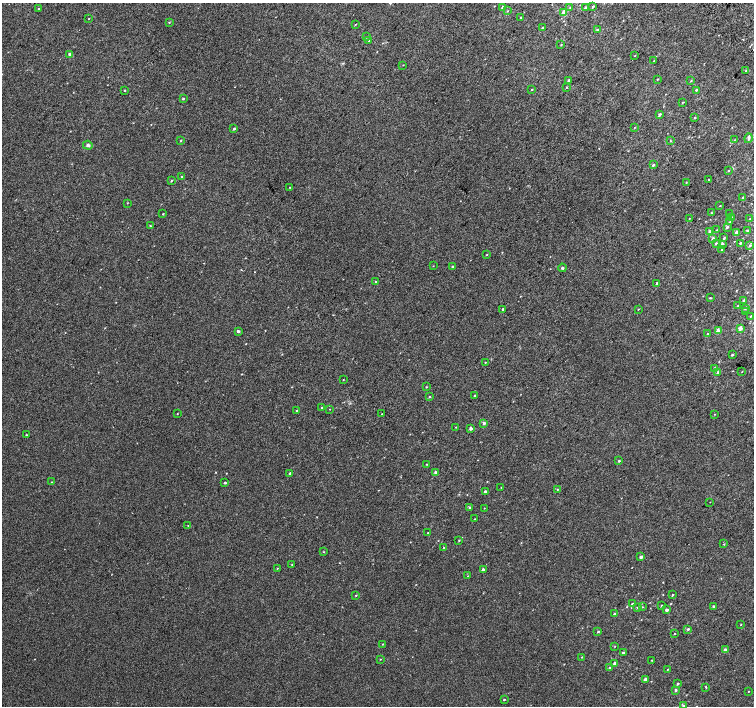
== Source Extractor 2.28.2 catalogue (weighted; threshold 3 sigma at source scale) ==
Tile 10 of 4 x 4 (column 2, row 3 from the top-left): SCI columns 1537-3039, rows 1673-3079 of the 6074 x 6091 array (HDU 1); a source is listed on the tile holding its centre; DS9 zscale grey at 2 x 2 block average (1 PNG px = mean of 2 x 2 image px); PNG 756 x 708 px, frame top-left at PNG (2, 3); each listed source drawn as its Kron ellipse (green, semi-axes under 4 px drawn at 4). Shown black and unused: <1% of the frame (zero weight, under 2 of 3 exposures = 2% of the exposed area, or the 3 px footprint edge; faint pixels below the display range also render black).
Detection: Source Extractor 2.28.2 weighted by HDU 2 'WHT'; one run over the whole footprint, this tile lists its part. Background 0.0071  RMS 0.0071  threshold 0.032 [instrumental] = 3 sigma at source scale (4.5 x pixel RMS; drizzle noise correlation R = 1.50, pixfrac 1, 0.0396/0.0396 arcsec/px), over >= 5 px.
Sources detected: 160; all 160 listed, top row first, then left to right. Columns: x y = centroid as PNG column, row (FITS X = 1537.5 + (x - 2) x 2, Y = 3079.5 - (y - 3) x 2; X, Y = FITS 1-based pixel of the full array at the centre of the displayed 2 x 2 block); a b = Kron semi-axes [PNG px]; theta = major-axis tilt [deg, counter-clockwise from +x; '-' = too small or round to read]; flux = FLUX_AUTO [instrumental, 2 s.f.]
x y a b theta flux
502 7 3 2 - 1.2
570 7 3 2 - 1.4
593 7 3 2 - 1.9
586 8 3 2 - 3.7
39 9 2 2 - 1.6
507 11 3 2 - 0.87
564 13 3 3 - 14
520 18 3 2 - 0.71
89 19 2 2 - 0.62
169 22 3 2 - 1
355 24 2 2 - 1
542 28 2 2 - 2.1
598 29 3 3 - 1.6
367 37 3 2 - 1.3
369 40 2 2 - 0.75
561 45 3 2 - 0.96
70 54 2 2 - 8.7
635 55 2 2 - 0.65
654 61 2 2 - 0.54
403 65 2 2 - 0.6
746 71 3 2 - 1.2
657 79 2 2 - 0.87
568 80 2 2 - 3
691 81 3 2 - 1
566 87 3 2 - 1.2
532 89 2 2 - 1.1
124 90 2 2 - 0.98
696 90 2 2 - 1.9
183 98 2 2 - 2
682 103 3 2 - 0.77
659 114 3 2 - 3.4
695 118 3 2 - 1.4
634 127 2 2 - 0.8
234 129 3 2 - 1.9
748 138 5 3 - 2.4
181 140 2 2 - 1.1
734 140 3 2 - 0.85
670 141 3 3 - 1
88 145 5 4 - 2.6
653 165 4 3 - 1.7
728 171 2 2 - 0.79
181 177 3 2 - 1.2
709 179 3 2 - 0.94
171 181 3 2 - 1.3
686 183 3 2 - 0.81
290 187 2 2 - 0.66
743 198 3 2 - 1.9
127 203 3 2 - 0.62
720 206 2 2 - 0.66
711 213 3 2 - 0.91
729 213 2 2 - 0.6
163 214 2 2 - 0.89
731 217 2 2 - 0.8
689 218 2 2 - 0.65
750 219 2 2 - 1.2
730 222 3 3 - 1.5
150 226 2 2 - 0.84
727 227 3 3 - 2.3
716 230 3 2 - 0.89
747 230 3 3 - 1.6
710 231 3 2 - 4.1
737 233 2 2 - 18
713 238 3 3 - 2.5
724 238 3 3 - 1.8
716 243 3 2 - 2
740 243 3 2 - 1.8
722 244 3 3 - 4.3
750 245 3 3 - 2.4
722 249 3 2 - 1.4
487 255 3 2 - 0.93
433 266 2 2 - 0.65
452 267 2 2 - 3
562 268 4 3 - 2
376 282 3 3 - 1.3
657 283 2 2 - 4.7
710 298 3 2 - 1.1
744 300 3 2 - 2.2
738 306 2 2 - 0.89
745 308 3 3 - 2.1
503 309 2 2 - 4.5
638 309 2 2 - 0.68
745 312 3 3 - 1.2
750 316 4 2 - 1.5
740 329 2 2 - 8.2
238 331 3 3 - 2.9
718 331 2 2 - 17
707 334 3 2 - 0.85
732 355 2 2 - 2.2
485 362 2 2 - 0.67
714 368 3 2 - 2.2
718 372 2 2 - 3.8
742 372 2 2 - 0.75
343 380 3 2 - 0.62
426 387 2 2 - 0.92
475 396 3 2 - 1.7
429 397 3 2 - 1.1
321 407 2 2 - 1
330 409 2 2 - 0.48
296 410 2 2 - 1.1
177 414 3 2 - 0.62
382 414 2 2 - 0.71
714 414 3 2 - 0.72
484 423 3 2 - 3.8
456 427 2 2 - 0.65
471 428 2 2 - 6.1
26 435 3 2 - 1.7
619 461 2 2 - 2
427 464 3 2 - 0.76
435 472 3 3 - 3.2
290 473 2 2 - 2.6
52 482 2 2 - 0.56
225 483 2 2 - 2.3
501 487 3 2 - 0.57
557 490 3 2 - 0.68
485 491 2 2 - 2.7
710 502 2 2 - 0.44
470 507 3 2 - 2.4
484 508 2 2 - 0.63
474 519 2 2 - 0.74
188 525 2 2 - 0.5
428 533 2 2 - 0.72
459 540 2 2 - 1
724 544 3 2 - 0.96
444 548 2 2 - 2.5
324 552 3 2 - 0.86
641 557 2 2 - 5.5
292 565 2 2 - 0.83
277 568 2 2 - 0.85
483 570 2 2 - 6.4
468 576 3 2 - 1
356 595 3 2 - 1.1
672 595 2 2 - 1.5
632 604 2 2 - 1.6
661 605 2 2 - 0.97
713 606 2 2 - 1.8
637 607 3 2 - 1.6
642 607 3 2 - 0.9
667 610 3 2 - 4.6
614 614 3 2 - 1.7
741 625 2 2 - 0.71
688 629 3 2 - 2.3
598 632 3 2 - 1.6
674 634 2 2 - 1
383 644 3 2 - 0.91
615 646 2 2 - 0.6
725 650 2 2 - 7.3
623 652 2 2 - 2.3
582 657 2 2 - 0.78
380 659 2 2 - 0.77
652 660 2 2 - 0.88
615 663 2 2 - 8.2
609 668 3 2 - 1.1
667 669 2 2 - 0.87
645 679 2 2 - 5.4
677 684 3 2 - 2.1
706 687 3 2 - 1
676 690 3 2 - 2.3
748 691 2 2 - 0.57
504 699 2 2 - 1.5
683 705 4 2 - 1.6
Diffuse or blended objects may show on this block-average render without a row.